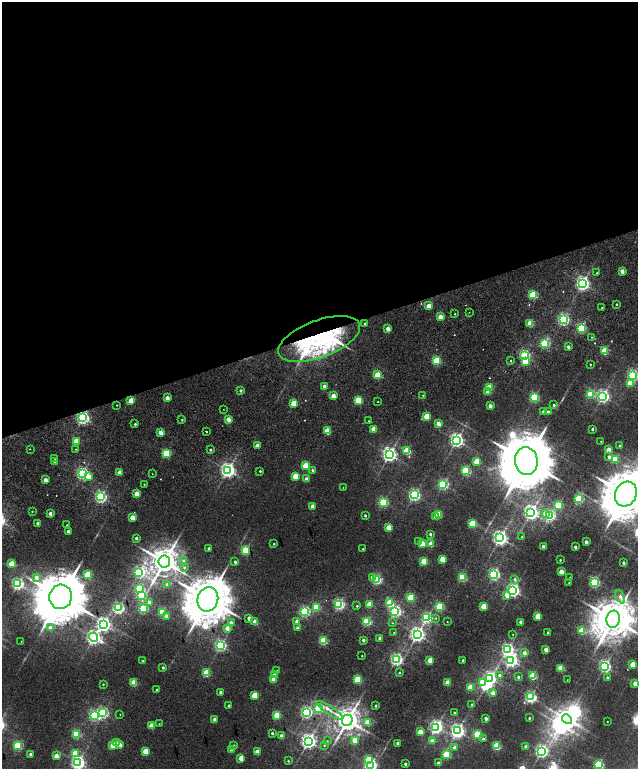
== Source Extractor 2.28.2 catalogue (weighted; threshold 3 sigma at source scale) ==
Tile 2 of 4 x 4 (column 2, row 1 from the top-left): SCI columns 1477-2747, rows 4820-6352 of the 5576 x 6577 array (HDU 1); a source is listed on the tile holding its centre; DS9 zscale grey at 2 x 2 block average (1 PNG px = mean of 2 x 2 image px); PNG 640 x 771 px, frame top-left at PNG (2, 2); each listed source drawn as its Kron ellipse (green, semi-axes under 4 px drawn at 4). Shown black and unused: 43% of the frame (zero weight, under 2 of 5 exposures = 10% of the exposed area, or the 3 px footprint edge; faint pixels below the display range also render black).
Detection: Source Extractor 2.28.2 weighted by HDU 2 'WHT'; one run over the whole footprint, this tile lists its part. Background 0.0102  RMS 0.0057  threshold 0.0258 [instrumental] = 3 sigma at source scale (4.5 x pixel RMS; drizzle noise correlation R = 1.50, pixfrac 1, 0.0396/0.0396 arcsec/px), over >= 5 px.
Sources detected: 308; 2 too faint to see at this stretch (2 x 2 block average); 6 inside a brighter object's white glare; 2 cosmic-ray / hot-pixel residue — neither listed nor drawn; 3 inside a brighter listed object's ellipse — not listed separately; the other 295 listed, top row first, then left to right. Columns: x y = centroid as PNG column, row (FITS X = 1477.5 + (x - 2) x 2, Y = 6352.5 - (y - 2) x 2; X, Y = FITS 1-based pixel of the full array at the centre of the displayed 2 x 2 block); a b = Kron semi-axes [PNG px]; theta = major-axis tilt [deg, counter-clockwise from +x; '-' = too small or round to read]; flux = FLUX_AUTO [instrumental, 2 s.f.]
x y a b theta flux
622 271 3 2 - 14
597 273 2 2 - 1
582 283 4 3 - 410
533 295 3 3 - 98
616 304 2 2 - 1.3
429 306 3 2 - 23
602 308 2 2 - 1.2
469 312 2 2 - 0.78
455 314 2 2 - 0.86
440 317 3 2 - 25
563 319 3 3 - 240
365 324 2 2 - 2.2
530 324 3 3 - 35
388 328 2 2 - 11
581 328 3 3 - 130
592 337 2 2 - 2.6
319 339 43 18 20 320
545 343 3 3 - 120
568 347 2 2 - 5.3
604 351 3 3 - 64
524 355 3 3 - 180
436 361 3 3 - 96
511 361 2 2 - 1.3
525 362 3 3 - 50
590 364 2 2 - 1
378 375 3 3 - 55
633 375 3 3 - 220
630 383 3 3 - 52
325 386 2 2 - 11
489 388 3 3 - 52
241 391 2 2 - 3.7
487 392 3 2 - 9.9
590 394 3 3 - 94
423 395 2 2 - 0.65
333 396 3 2 - 21
603 396 4 3 - 330
534 397 3 3 - 140
167 398 2 2 - 14
358 400 3 3 - 63
131 401 3 2 - 32
378 402 2 2 - 6.6
294 403 3 3 - 52
117 405 2 2 - 0.67
554 405 2 2 - 2.3
490 406 2 2 - 12
223 409 2 2 - 0.58
543 411 3 2 - 2.6
548 412 2 2 - 7.6
427 416 3 3 - 48
83 418 3 3 - 310
228 419 3 2 - 18
182 420 2 2 - 1.7
368 421 2 2 - 0.88
438 423 3 2 - 16
135 424 2 2 - 2.2
374 429 3 2 - 34
592 429 2 2 - 2.8
206 431 2 2 - 6.6
327 431 3 3 - 54
160 432 3 2 - 18
456 440 4 4 - 410
76 441 3 2 - 27
601 441 2 2 - 0.66
257 446 2 2 - 17
619 446 2 2 - 2.3
30 449 2 2 - 4.1
76 449 2 2 - 0.77
210 450 2 2 - 2.5
609 450 3 2 - 22
407 451 3 3 - 67
166 453 3 3 - 99
389 454 4 4 - 450
609 457 3 3 - 6.3
55 459 2 2 - 1.2
615 459 3 3 - 71
526 461 14 11 -84 13000
55 462 2 2 - 9.9
477 462 3 3 - 54
306 466 3 3 - 64
228 470 4 4 - 490
312 470 3 3 - 2.4
260 471 2 2 - 1.8
466 471 3 3 - 130
82 473 3 3 - 270
119 473 2 2 - 15
152 474 2 2 - 1
88 476 3 3 - 22
295 476 3 3 - 39
307 479 3 2 - 10
45 480 2 2 - 14
144 484 2 2 - 0.85
443 484 3 3 - 190
343 487 2 2 - 0.48
136 494 3 2 - 23
626 494 13 10 64 7600
414 495 3 3 - 270
101 497 3 3 - 250
579 499 3 3 - 110
383 502 3 3 - 160
558 505 3 3 - 99
313 506 3 2 - 15
32 511 2 2 - 0.8
531 513 4 4 - 510
50 514 2 2 - 8.8
439 514 3 3 - 41
546 514 3 3 - 20
550 515 3 3 - 200
365 516 2 2 - 2.3
436 517 3 2 - 24
133 518 3 2 - 21
38 524 2 2 - 6.9
472 524 3 3 - 86
67 525 2 2 - 2
388 527 3 2 - 25
68 531 2 2 - 4.6
430 534 2 2 - 3.9
522 537 2 2 - 0.8
136 538 2 2 - 3.8
500 538 4 4 - 490
418 541 3 3 - 2.5
586 542 2 2 - 8.9
274 544 2 2 - 1.3
422 544 3 3 - 42
431 544 3 3 - 28
543 546 2 2 - 7
575 547 2 2 - 4.6
209 549 2 2 - 6.6
363 549 2 2 - 1.5
246 550 3 3 - 120
442 559 3 3 - 28
184 560 3 3 - 2.2
560 560 2 2 - 1.3
424 561 3 3 - 41
164 562 6 6 - 2400
235 562 2 2 - 3.3
623 563 2 2 - 3.7
12 564 3 3 - 43
184 567 3 2 - 1.7
139 572 4 3 - 200
561 572 3 2 - 24
494 574 3 3 - 230
88 575 3 3 - 92
36 577 3 3 - 8.9
462 577 3 3 - 100
570 577 2 2 - 0.46
373 578 3 3 - 10
377 579 3 3 - 140
515 579 3 3 - 3.9
594 582 3 3 - 170
569 583 2 2 - 1.1
18 584 3 3 - 270
167 585 2 2 - 6.2
139 588 3 3 - 150
513 590 4 3 - 360
507 595 3 3 - 19
141 596 3 3 - 110
61 597 12 11 - 9800
620 597 7 4 -65 5.2
411 598 3 3 - 73
208 599 12 10 75 7100
149 602 3 3 - 5.6
390 603 3 3 - 67
339 604 3 3 - 220
369 605 3 3 - 37
357 606 2 2 - 1.5
316 607 3 3 - 84
439 607 3 3 - 100
484 607 3 3 - 43
118 608 3 3 - 230
143 609 3 3 - 120
305 611 3 3 - 190
395 611 3 3 - 260
162 612 3 3 - 98
166 616 3 2 - 5.1
538 616 3 2 - 36
249 618 2 2 - 12
426 618 3 3 - 180
436 618 3 3 - 1.2
613 619 8 6 79 4300
367 621 3 3 - 120
255 622 3 2 - 24
297 622 3 2 - 16
447 622 2 2 - 0.53
521 622 2 2 - 10
231 623 3 2 - 10
392 623 2 2 - 0.89
103 624 4 4 - 390
50 628 3 3 - 7.8
227 628 3 2 - 13
297 628 3 2 - 6.8
582 631 3 3 - 51
394 633 2 2 - 0.54
548 633 2 2 - 4.3
417 634 4 4 - 490
513 635 2 2 - 0.61
93 637 5 4 - 420
380 638 2 2 - 12
363 640 2 2 - 6.5
21 641 2 2 - 0.42
324 641 3 3 - 91
220 645 3 3 - 240
507 649 4 4 - 280
546 650 3 2 - 13
524 653 3 2 - 8.8
362 656 2 2 - 1
396 659 3 3 - 290
430 660 3 2 - 30
463 660 2 2 - 3.3
511 660 4 4 - 350
143 661 2 2 - 3.2
633 665 3 3 - 32
605 666 4 3 - 280
163 667 2 2 - 2.9
561 668 3 3 - 58
277 671 3 2 - 0.97
206 673 3 3 - 72
399 673 2 2 - 1.3
275 675 3 2 - 12
500 675 3 3 - 3.5
533 676 3 3 - 74
518 677 2 2 - 3.5
490 678 4 4 - 330
607 678 2 2 - 2.9
274 679 3 2 - 31
358 680 3 3 - 76
567 680 2 2 - 0.44
482 682 3 3 - 20
134 683 3 3 - 44
448 683 3 2 - 31
103 684 2 2 - 1.1
635 684 3 2 - 18
470 687 3 3 - 33
157 690 2 2 - 1.8
221 692 2 2 - 5.8
493 693 3 2 - 9.3
255 695 3 3 - 41
531 697 3 3 - 240
472 704 2 2 - 1.6
229 705 2 2 - 2.7
376 706 2 2 - 2.4
318 708 3 3 - 150
330 710 15 4 -33 9.7
306 712 3 3 - 250
103 713 3 3 - 190
455 713 2 2 - 2.6
120 715 2 2 - 0.57
277 715 3 3 - 57
94 716 3 3 - 190
529 718 2 2 - 1.7
486 719 3 2 - 7.5
567 719 5 4 - 1100
215 720 2 2 - 12
347 720 6 5 - 1800
607 721 2 2 - 0.54
368 722 3 3 - 33
159 724 2 2 - 0.52
152 726 3 2 - 27
436 727 4 4 - 380
457 731 4 4 - 440
420 732 3 2 - 25
272 733 2 2 - 3.3
76 734 3 3 - 110
477 734 3 3 - 85
281 736 2 2 - 12
483 739 3 3 - 3.2
355 740 3 2 - 21
308 741 4 4 - 520
327 741 3 2 - 0.71
432 741 3 2 - 13
116 743 3 3 - 27
397 743 2 2 - 4.8
112 745 3 3 - 22
120 745 2 2 - 8
234 745 3 2 - 2.3
324 745 2 2 - 0.91
18 746 3 3 - 120
497 746 3 3 - 84
526 747 2 2 - 5.6
455 748 3 2 - 8.2
232 750 2 2 - 13
145 751 3 3 - 37
541 751 4 4 - 330
257 752 3 2 - 23
75 753 3 3 - 28
30 754 2 2 - 3.4
446 755 3 3 - 95
56 756 3 2 - 18
241 758 3 2 - 20
368 759 3 3 - 36
288 761 2 2 - 1.3
78 763 4 4 - 430
438 763 2 2 - 8.8
405 764 2 2 - 3.7
370 765 3 3 - 320
598 765 3 3 - 150
Overlapping masked pixels (flux is a lower limit): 2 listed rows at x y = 319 339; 83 418
Isophote crosses this tile's border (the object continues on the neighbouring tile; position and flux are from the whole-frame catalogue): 5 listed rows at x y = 633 375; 626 494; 78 763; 370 765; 598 765